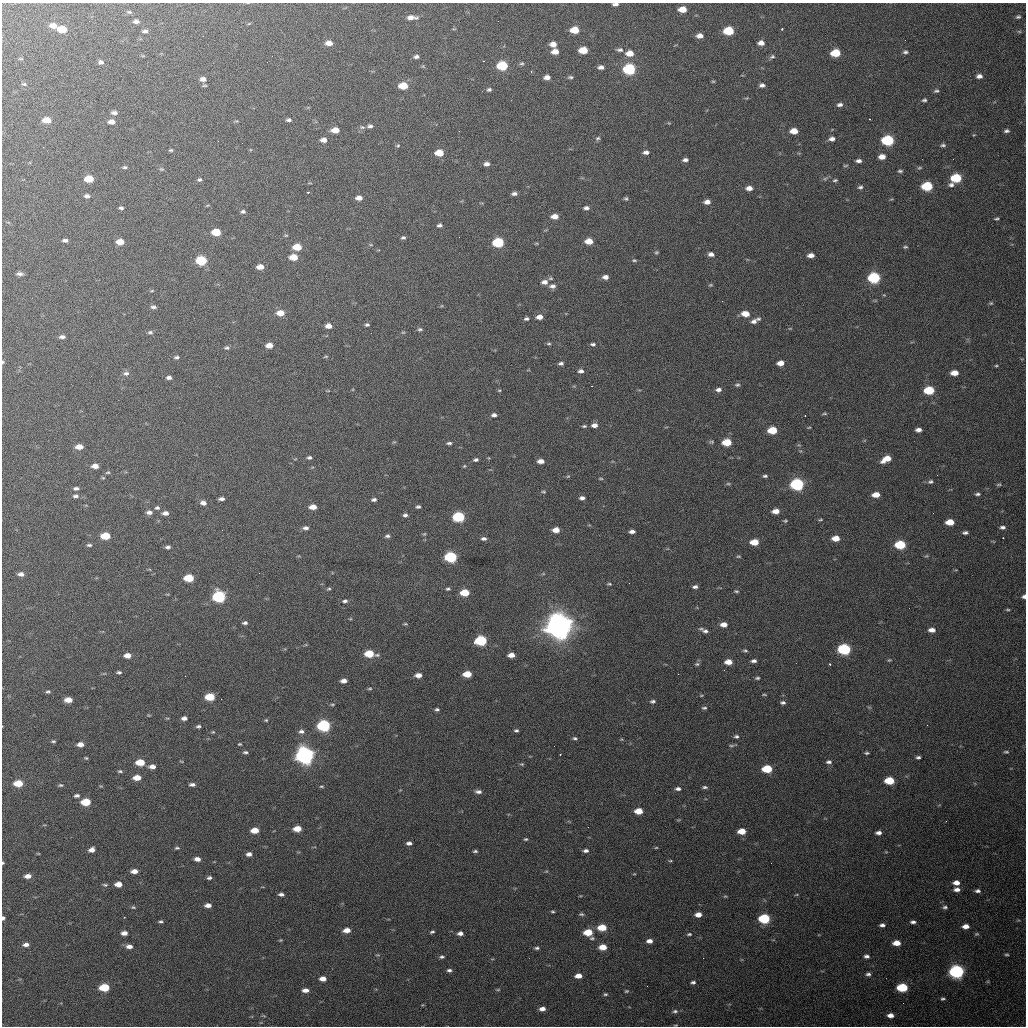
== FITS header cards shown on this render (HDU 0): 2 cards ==
NAXIS1  =                 1024 / length of data axis 1
NAXIS2  =                 1024 / length of data axis 2

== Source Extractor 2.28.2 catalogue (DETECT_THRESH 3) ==
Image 1024 x 1024 px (HDU 0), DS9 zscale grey, 1 PNG px = 1 image px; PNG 1028 x 1028 px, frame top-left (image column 1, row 1024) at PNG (2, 3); no overlay
Background 400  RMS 17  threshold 50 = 3 sigma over >= 5 px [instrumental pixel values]
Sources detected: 405; all 405 listed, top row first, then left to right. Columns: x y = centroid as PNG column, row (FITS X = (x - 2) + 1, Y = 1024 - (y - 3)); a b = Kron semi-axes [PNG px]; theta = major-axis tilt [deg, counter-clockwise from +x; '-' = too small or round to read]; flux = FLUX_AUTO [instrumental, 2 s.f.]
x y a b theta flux
615 4 5 3 - 3.3e+03
682 9 7 5 2 1.5e+04
129 12 7 4 -8 1.7e+03
411 17 12 5 -1 6.9e+03
1018 17 6 5 - 2.1e+03
136 21 6 4 -4 3.5e+03
249 23 6 4 20 1.1e+03
53 26 8 6 -9 7.7e+03
62 29 7 5 -8 1.9e+04
782 29 3 2 - 1.7e+03
575 30 7 5 0 2.4e+04
145 31 7 4 5 2.9e+03
729 31 7 5 3 4.9e+04
1019 31 6 4 -1 1.6e+03
700 36 6 5 - 6.6e+03
329 43 7 5 -4 8.9e+03
761 43 6 5 - 6.3e+03
553 44 6 5 - 7.7e+03
583 50 7 5 1 2.3e+04
620 50 8 5 -2 3.0e+03
555 52 6 5 - 9.5e+03
905 52 5 4 - 2.4e+03
630 53 8 6 1 1.3e+04
836 53 7 5 4 3.4e+04
416 57 5 3 - 3.0e+03
772 57 7 5 25 2.2e+03
21 59 6 4 -1 1.2e+03
101 62 7 5 -14 3.0e+03
522 63 7 4 6 1.8e+03
502 66 7 5 0 6.7e+04
601 67 6 4 -2 4.3e+03
629 69 7 6 - 1.2e+05
531 71 3 3 - 1.3e+03
979 76 7 5 1 4.7e+03
547 77 6 4 0 6.1e+03
570 77 6 4 4 1.8e+03
203 79 7 5 -5 5.3e+03
713 81 5 3 - 1.0e+03
24 84 7 5 0 1.9e+03
762 85 5 4 - 3.7e+03
204 86 6 3 0 1.4e+03
403 86 7 5 0 2.6e+04
489 90 6 5 - 2.2e+03
936 91 6 5 - 2.1e+03
746 98 6 4 32 1.3e+03
924 100 6 4 13 2.0e+03
840 105 7 4 8 3.5e+03
114 113 8 5 -1 3.6e+03
870 119 2 2 - 7.5e+02
47 120 8 6 -4 1.3e+04
289 120 7 5 4 2.5e+03
111 122 8 6 3 6.0e+03
669 123 5 4 - 1.0e+03
370 126 6 5 - 3.0e+03
362 127 7 5 -11 2.2e+03
335 130 7 5 0 1.3e+04
459 131 2 2 - 1.6e+03
794 131 6 5 - 1.4e+04
1006 131 6 4 10 2.7e+03
974 135 4 4 - 9.9e+02
598 138 7 5 30 2.3e+03
832 139 7 5 7 4.8e+03
323 140 6 5 - 6.0e+03
888 140 7 6 - 1.1e+05
943 145 7 4 -5 2.2e+03
398 146 5 5 - 1.4e+03
43 147 2 2 - 7.0e+02
171 150 5 4 - 1.6e+03
646 152 7 5 2 4.2e+03
439 153 6 5 - 2.1e+04
882 157 7 5 7 1.0e+04
685 160 6 4 6 3.5e+03
858 161 7 4 1 4.0e+03
487 164 6 5 - 4.7e+03
845 166 7 3 1 1.4e+03
125 167 6 4 8 1.9e+03
919 168 6 4 7 1.5e+03
161 169 6 5 - 1.7e+03
900 171 6 3 6 2.0e+03
956 178 7 5 7 5.7e+04
89 179 7 5 -1 2.2e+04
825 179 6 5 - 2.1e+03
199 180 6 5 - 2.2e+03
835 180 6 4 11 1.8e+03
951 185 8 5 8 3.6e+03
927 186 7 6 - 6.5e+04
860 187 7 5 16 2.6e+03
749 188 6 4 1 7.3e+03
308 192 3 3 - 1.4e+03
514 194 6 4 3 3.9e+03
87 196 7 5 -10 3.6e+03
359 198 6 4 -3 7.3e+03
626 198 4 4 - 1.8e+03
707 202 6 5 - 6.6e+03
207 206 5 3 - 1.0e+03
121 208 6 4 -15 2.1e+03
586 208 6 4 4 3.5e+03
243 212 6 5 - 2.3e+03
555 216 7 5 3 9.9e+03
997 219 5 3 - 1.7e+03
439 225 5 4 - 2.9e+03
216 232 7 5 -3 2.6e+04
403 238 6 5 - 2.1e+03
65 240 7 4 -3 3.1e+03
589 241 6 5 - 1.4e+04
120 242 6 5 - 1.3e+04
498 242 7 5 1 8.2e+04
536 243 5 3 - 1.1e+03
371 245 5 3 - 1.1e+03
297 247 7 5 -1 2.3e+04
905 247 6 3 9 1.6e+03
656 252 5 4 - 1.5e+03
711 254 5 4 - 4.7e+03
811 255 6 4 4 6.8e+03
293 257 6 5 - 1.9e+04
201 260 7 5 -2 6.9e+04
634 260 6 3 -12 1.5e+03
260 267 6 4 1 1.0e+04
19 274 7 4 -2 3.6e+03
605 277 7 5 -2 5.6e+03
874 278 7 6 - 1.3e+05
544 282 8 6 11 6.4e+03
710 285 5 4 - 1.4e+03
552 286 8 5 4 3.9e+03
152 291 5 3 - 1.0e+03
884 295 4 4 - 9.1e+02
722 301 2 2 - 5.1e+02
991 303 5 4 - 1.5e+03
153 307 7 4 -4 2.7e+03
280 313 7 5 0 1.4e+04
745 314 8 6 -11 1.2e+04
539 317 6 4 8 8.0e+03
526 319 5 4 - 2.5e+03
758 319 6 5 - 2.1e+03
754 321 7 6 - 4.3e+03
367 325 5 4 - 2.1e+03
328 326 6 5 - 7.9e+03
790 328 5 3 - 9.1e+02
420 329 6 5 - 2.1e+03
150 332 7 4 0 2.1e+03
403 332 6 4 0 1.3e+03
62 337 6 4 3 3.5e+03
549 344 7 3 0 1.6e+03
593 344 7 5 -9 2.4e+03
269 345 6 5 - 1.0e+04
227 348 7 5 0 2.3e+03
176 357 6 4 5 2.4e+03
326 357 6 3 9 1.1e+03
3 362 4 3 - 1.3e+03
561 363 5 4 - 2.8e+03
780 363 6 4 8 9.2e+03
996 366 4 4 - 1.1e+03
581 371 6 5 - 3.8e+03
126 373 8 6 11 3.7e+03
954 373 6 4 1 1.3e+04
169 378 6 4 0 3.5e+03
737 385 7 5 8 2.2e+03
592 386 3 2 - 9.9e+02
499 390 5 3 - 1.2e+03
718 390 6 5 - 4.5e+03
929 390 7 5 2 4.9e+04
824 414 7 3 4 1.4e+03
494 415 6 4 2 3.8e+03
594 425 7 5 3 5.9e+03
584 426 5 4 - 1.7e+03
809 427 4 3 - 9.6e+02
772 430 7 5 3 3.2e+04
918 430 5 4 - 5.1e+03
711 442 7 4 2 1.7e+03
727 442 7 5 2 3.1e+04
449 443 7 4 1 2.4e+03
79 447 7 5 1 1.1e+04
309 457 5 4 - 2.3e+03
886 459 9 5 27 1.8e+04
476 460 6 4 11 2.4e+03
541 461 6 4 2 7.5e+03
95 466 6 4 1 8.5e+03
464 466 5 4 - 1.2e+03
108 472 6 4 6 1.5e+03
937 475 2 2 - 6.2e+02
568 476 5 4 - 1.3e+03
765 476 6 4 7 2.1e+03
103 478 4 4 - 1.1e+03
601 478 7 3 -1 1.3e+03
930 482 7 5 28 2.3e+03
728 484 6 4 -1 1.5e+03
797 484 7 6 - 1.8e+05
999 485 8 4 1 1.6e+03
76 488 7 4 6 2.9e+03
544 492 6 3 -7 1.4e+03
977 494 7 4 8 2.4e+03
876 495 6 4 3 1.3e+04
75 496 8 5 6 3.3e+03
582 498 6 4 1 4.0e+03
221 499 5 3 - 3.9e+03
374 500 6 4 3 3.0e+03
203 503 7 5 -14 5.2e+03
313 507 6 4 1 1.1e+04
418 507 6 4 0 2.3e+03
157 508 7 5 0 2.5e+03
776 511 6 4 3 1.1e+04
149 512 7 5 -3 4.7e+03
165 513 7 4 5 5.5e+03
933 513 2 2 - 6.2e+02
405 515 6 4 9 2.9e+03
459 517 7 5 1 9.6e+04
820 520 5 2 - 1.2e+03
785 521 5 3 - 1.4e+03
950 522 7 5 1 1.9e+04
1002 527 6 4 -5 3.1e+03
306 528 7 5 0 3.6e+03
222 530 2 2 - 3.6e+03
556 530 6 4 2 1.1e+04
632 531 5 4 - 4.6e+03
965 533 6 4 6 2.8e+03
424 534 5 4 - 1.2e+03
106 536 7 5 2 3.1e+04
387 536 6 5 - 2.6e+03
836 538 6 4 1 1.3e+04
1003 538 2 2 - 7.3e+02
484 539 7 4 -5 3.3e+03
993 541 6 3 -19 9.7e+02
754 542 6 5 - 2.1e+04
89 545 7 4 0 2.1e+03
900 545 7 5 -1 6.1e+04
168 547 6 4 7 2.8e+03
738 556 6 4 -5 1.3e+03
926 556 5 4 - 1.4e+03
451 557 7 5 -2 1.2e+05
21 574 7 5 -3 4.9e+03
543 574 6 4 18 1.2e+03
189 578 7 5 1 3.7e+04
629 583 2 2 - 9.3e+02
609 584 5 3 - 1.4e+03
695 587 6 4 9 3.2e+03
329 589 5 4 - 1.6e+03
448 589 5 4 - 1.8e+03
736 591 5 3 - 1.4e+03
465 593 6 5 - 2.8e+04
1024 596 4 4 - 3.2e+03
219 597 7 6 - 1.6e+05
345 601 6 4 10 2.6e+03
1008 610 6 3 -1 1.4e+03
245 623 5 3 - 2.6e+03
405 624 5 3 - 1.4e+03
724 624 6 4 -2 8.9e+03
559 626 10 9 - 1.9e+06
704 630 11 4 -24 4.1e+03
932 630 6 4 -2 7.2e+03
481 641 7 5 4 1.1e+05
844 649 7 5 -2 1.4e+05
745 651 6 4 -6 1.7e+03
369 654 8 5 -5 3.3e+04
127 655 6 4 1 9.6e+03
511 655 6 4 4 9.2e+03
889 660 6 4 24 1.4e+03
754 661 6 4 3 3.4e+03
728 662 7 5 1 1.2e+04
697 664 6 5 - 1.9e+03
830 664 3 2 - 1.3e+03
724 670 2 2 - 5.3e+02
119 672 5 3 - 2.0e+03
467 674 6 4 2 2.3e+04
678 674 2 2 - 5.7e+02
418 675 6 4 1 7.9e+03
185 676 2 2 - 6.7e+02
757 678 6 4 2 1.8e+03
344 681 6 4 4 6.1e+03
370 688 6 4 6 1.4e+03
48 692 5 4 - 2.0e+03
701 695 5 3 - 1.0e+03
764 695 7 3 -1 1.2e+03
210 697 7 5 1 3.8e+04
68 700 6 4 0 1.1e+04
653 701 6 4 7 2.4e+03
783 703 6 4 -1 2.6e+03
332 704 5 3 - 1.2e+03
704 708 7 4 1 2.0e+03
437 709 5 4 - 2.1e+03
148 715 5 3 - 8.8e+02
167 718 5 3 - 1.1e+03
184 718 5 4 - 4.6e+03
266 720 4 4 - 1.3e+03
927 725 2 2 - 7.2e+02
198 726 5 4 - 2.2e+03
324 726 7 5 0 1.7e+05
516 730 5 4 - 2.1e+03
301 731 7 5 2 3.6e+03
213 732 5 4 - 1.1e+03
736 736 6 4 2 2.3e+03
575 738 5 4 - 2.0e+03
53 741 5 4 - 1.6e+03
80 744 6 4 2 8.1e+03
239 744 4 3 - 1.1e+03
731 745 8 4 0 1.8e+03
245 752 6 4 6 2.1e+03
1006 752 6 4 -1 1.7e+03
867 753 4 3 - 1.6e+03
560 754 3 2 - 1.1e+03
305 755 8 6 -2 7.5e+05
918 757 5 4 - 2.5e+03
86 758 5 4 - 1.3e+03
181 761 5 3 - 8.8e+02
140 762 7 5 0 2.6e+04
829 762 7 4 2 2.9e+03
522 764 6 5 - 1.5e+03
152 767 7 5 0 6.7e+03
767 769 7 5 -1 4.5e+04
120 771 6 4 -1 1.7e+03
137 778 6 4 3 1.4e+04
889 781 7 5 0 4.0e+04
18 783 7 5 1 2.5e+04
61 785 6 4 -1 1.7e+03
192 785 6 4 0 3.7e+03
321 786 6 4 -5 1.4e+03
705 787 6 4 -5 2.1e+03
678 789 6 4 -6 3.3e+03
478 792 8 4 -5 4.0e+03
77 796 6 4 7 2.8e+03
86 802 7 5 2 3.4e+04
639 811 6 4 2 2.0e+04
946 821 3 2 - 9.6e+02
297 829 6 4 2 1.7e+04
255 830 6 4 3 1.6e+04
742 831 6 4 1 1.7e+04
879 833 6 4 4 4.6e+03
526 839 5 4 - 1.5e+03
409 843 5 4 - 4.0e+03
177 848 6 4 1 1.7e+03
656 848 5 3 - 1.1e+03
92 850 6 4 20 6.3e+03
475 851 5 3 - 1.9e+03
586 851 6 4 -3 3.4e+03
38 854 5 3 - 9.2e+02
249 854 6 5 - 4.5e+03
197 859 6 4 -3 5.8e+03
670 861 5 3 - 1.1e+03
3 863 4 3 - 1.2e+03
771 863 2 2 - 6.4e+02
134 871 6 4 2 7.9e+03
546 871 6 3 -17 1.2e+03
634 874 5 3 - 8.5e+02
28 876 7 4 4 7.1e+03
209 878 5 4 - 2.4e+03
956 883 7 5 0 7.8e+03
118 884 6 4 2 1.1e+04
105 885 7 4 -2 1.8e+03
957 889 7 5 2 5.7e+03
977 891 7 4 3 3.3e+03
281 894 5 3 - 3.3e+03
796 895 5 3 - 1.1e+03
580 896 4 3 - 9.0e+02
725 896 6 3 1 1.1e+03
208 905 6 4 0 6.9e+03
133 907 6 4 -28 1.4e+03
945 907 6 5 - 2.4e+03
553 911 4 4 - 1.4e+03
581 914 7 4 -9 1.9e+03
698 915 6 4 4 8.7e+03
3 918 4 3 - 2.9e+03
764 918 7 5 1 8.8e+04
161 922 5 3 - 1.9e+03
913 922 5 3 - 3.2e+03
882 925 5 4 - 3.3e+03
966 926 6 4 5 8.3e+03
602 927 7 5 2 2.6e+04
347 930 7 5 4 1.0e+04
432 932 4 3 - 1.8e+03
588 932 6 5 - 2.7e+04
124 933 5 4 - 6.3e+03
460 933 6 4 -1 4.7e+03
689 934 6 4 2 1.6e+03
977 934 6 4 25 1.5e+03
592 938 7 4 9 2.0e+03
280 940 4 4 - 1.0e+03
649 941 6 4 3 6.0e+03
897 943 6 4 -1 1.3e+04
26 945 6 4 5 4.8e+03
129 946 7 5 -5 6.1e+03
603 947 6 5 - 1.6e+04
537 948 6 4 3 2.2e+03
1007 954 5 3 - 1.5e+03
377 955 6 3 0 1.2e+03
866 956 6 4 -6 3.4e+03
442 957 6 4 5 2.2e+03
449 970 6 4 -3 2.7e+03
956 971 8 6 0 2.9e+05
868 974 6 5 - 3.0e+03
578 976 6 4 5 9.4e+03
323 979 6 5 - 8.3e+03
693 982 6 4 6 2.4e+03
647 986 2 2 - 6.0e+02
104 987 7 5 3 4.4e+04
902 987 7 5 -1 6.2e+04
305 990 7 4 1 6.6e+03
498 990 7 3 0 1.3e+03
626 991 5 4 - 1.4e+03
605 994 6 4 -11 1.7e+03
943 999 5 3 - 1.8e+03
903 1003 3 2 - 8.6e+02
542 1009 6 4 8 6.5e+03
675 1011 7 5 2 2.7e+03
890 1015 6 4 -3 6.7e+03
264 1016 6 3 -19 1.1e+03
676 1025 5 3 - 1.0e+03
At the frame edge (FLAGS 8, measured only in part): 6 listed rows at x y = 615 4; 3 362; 1024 596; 3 863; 3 918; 676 1025